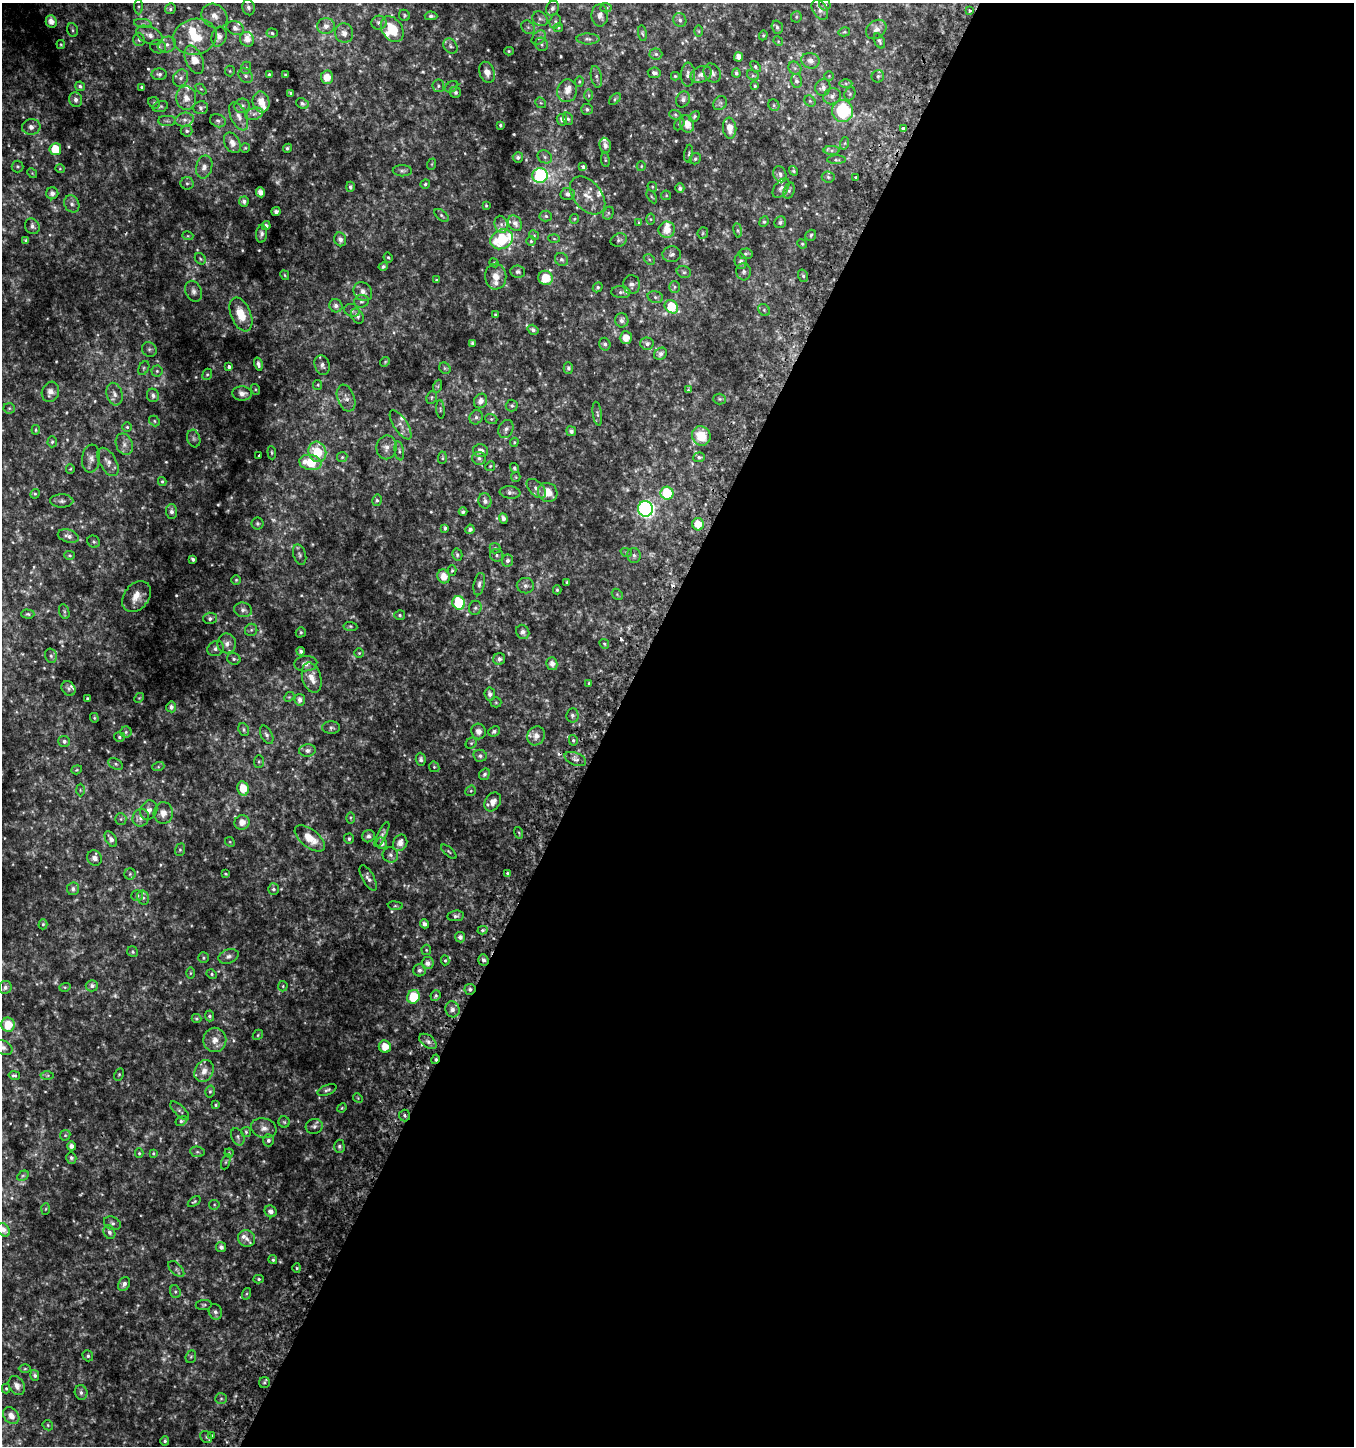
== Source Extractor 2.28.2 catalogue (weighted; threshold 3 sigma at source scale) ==
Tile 12 of 4 x 4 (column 4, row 3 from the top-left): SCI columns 4308-5659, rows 1495-2938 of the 5982 x 5886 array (HDU 1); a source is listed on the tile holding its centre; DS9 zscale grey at full resolution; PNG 1356 x 1448 px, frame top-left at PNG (2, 3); each listed source drawn as its Kron ellipse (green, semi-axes under 4 px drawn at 4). Shown black and unused: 55% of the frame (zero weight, under 2 of 3 exposures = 3% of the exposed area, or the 3 px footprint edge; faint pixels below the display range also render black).
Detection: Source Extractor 2.28.2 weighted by HDU 2 'WHT'; one run over the whole footprint, this tile lists its part. Background 0.0503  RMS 0.0094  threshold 0.0423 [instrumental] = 3 sigma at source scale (4.5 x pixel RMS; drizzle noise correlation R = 1.50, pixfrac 1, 0.0396/0.0396 arcsec/px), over >= 5 px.
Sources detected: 661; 64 too faint to see at this stretch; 1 inside a brighter object's white glare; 3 cosmic-ray / hot-pixel residue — neither listed nor drawn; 28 inside a brighter listed object's ellipse — not listed separately; of the other 565, all 500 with FLUX_AUTO >= 0.975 (the completeness limit of this list) listed and drawn (65 fainter detections not listed), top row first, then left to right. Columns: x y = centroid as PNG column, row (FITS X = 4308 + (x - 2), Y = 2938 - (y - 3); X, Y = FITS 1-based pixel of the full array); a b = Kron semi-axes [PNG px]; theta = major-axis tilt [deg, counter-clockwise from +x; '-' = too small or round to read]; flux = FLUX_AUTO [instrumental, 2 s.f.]
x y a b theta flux
825 5 6 5 - 2.1
138 7 8 4 90 1.7
248 7 8 6 -76 3.3
552 8 8 6 66 3
606 8 5 5 - 1.4
170 9 5 5 - 1.9
820 10 11 7 -58 5
969 11 3 3 - 1.7
404 15 6 5 - 1.3
600 15 11 8 -88 4.8
214 16 14 11 -38 8.4
431 16 6 4 -3 2.2
796 17 6 5 - 1.3
540 19 8 6 -35 2.6
680 20 7 6 - 3
51 21 6 5 - 6.5
555 21 7 5 71 1.7
143 23 9 4 -8 2.4
379 23 7 7 - 3.9
326 26 9 8 - 6
528 27 7 6 - 2.1
777 27 7 5 -71 2.3
235 28 9 6 -24 3.8
558 28 5 4 - 1.1
392 29 14 10 -56 24
876 29 11 8 40 5.4
73 30 7 5 -74 1.6
699 31 6 4 -89 1.1
844 32 6 4 14 1.3
272 33 5 4 - 1.7
344 33 10 9 - 6.3
642 33 8 4 -83 1.4
149 35 14 8 -24 6.6
763 35 5 4 - 1.2
195 37 22 18 13 33
219 37 10 7 72 6.5
539 38 8 6 48 2.7
139 39 7 5 -89 2.1
247 39 7 6 - 7.9
588 39 11 5 -2 2.9
778 41 5 4 - 0.98
879 41 8 5 -63 2.1
61 44 4 3 - 1.1
541 44 7 6 - 2
167 45 9 7 16 5.2
450 46 8 6 -51 2.7
158 47 8 6 -18 2.8
509 51 5 4 - 1.2
656 54 6 5 - 2.1
738 57 5 4 - 5.7
194 60 15 8 -67 14
810 61 9 7 -19 5.5
755 67 6 4 -52 1.8
246 68 6 5 - 1.6
795 68 7 6 - 2.3
230 71 5 5 - 1.1
487 72 11 7 -72 6.9
654 73 6 5 - 3
712 73 10 8 -59 3.7
736 73 4 4 - 2
159 74 7 5 -1 2.7
269 74 3 3 - 1
701 74 11 7 25 4.5
285 75 3 2 - 1.1
688 75 12 7 87 4.4
753 75 6 4 -28 1.4
246 76 8 6 -47 2.7
675 76 4 3 - 1.1
829 76 4 4 - 0.98
878 76 6 6 - 1.9
327 77 6 6 - 11
596 77 11 5 -79 2.5
181 78 9 7 61 3.6
579 81 5 4 - 1
796 81 7 5 -76 2.4
846 83 6 4 0 1.6
80 86 5 4 - 2.1
438 86 6 6 - 1.9
755 86 4 3 - 1.2
142 87 3 3 - 1.2
452 87 7 5 34 1.7
823 87 8 7 - 3.7
201 89 6 4 -43 1.2
567 91 11 10 - 7.4
456 92 6 5 - 2.1
291 93 4 3 - 1.5
850 94 7 5 69 1.5
589 95 6 4 -89 1.2
832 96 9 7 33 3.7
186 98 12 10 -86 8.9
615 99 7 4 46 1.4
683 99 8 6 64 3.2
76 100 7 6 - 3.7
810 101 6 5 - 1.3
261 102 10 8 -76 9.1
154 103 6 5 - 1.3
541 103 6 4 -41 1.2
720 103 7 6 - 2.2
302 104 6 5 - 1.8
774 105 6 5 - 1.5
160 106 8 5 19 1.7
242 106 8 7 - 3.5
201 108 7 6 - 2.9
587 109 6 5 - 2
843 111 11 10 - 59
254 114 9 5 19 3
675 115 6 4 -22 1.3
239 116 15 8 -65 6.6
694 116 6 4 48 1.6
568 119 6 5 - 1.9
184 120 9 7 11 3.7
562 120 6 5 - 3.3
167 121 9 5 0 2.2
218 121 8 6 -23 2.3
679 124 7 4 61 1.3
687 124 9 7 -70 9.6
500 125 3 3 - 1.7
31 127 9 7 6 4.5
730 128 10 6 -83 8.4
903 129 4 3 - 8.2
187 131 6 5 - 1.9
232 143 11 7 -62 7.4
845 143 6 4 71 1.1
605 145 7 5 -78 3.7
245 148 5 5 - 1.2
287 148 4 3 - 1.8
55 149 6 6 - 26
832 150 8 4 0 2.2
689 154 9 3 82 1.3
518 157 5 5 - 2.4
545 157 8 6 -29 2.6
695 159 6 5 - 1.7
605 160 7 3 -82 1.1
837 160 9 4 0 1.7
432 164 6 3 72 1
17 166 6 6 - 1.6
641 166 5 4 - 1.1
204 167 11 8 77 5.7
583 167 4 4 - 2.2
60 169 5 4 - 1
402 171 9 5 -1 2.3
793 171 5 4 - 1.4
32 173 5 4 - 1
780 174 8 6 -67 2.7
540 175 7 7 - 140
828 177 6 5 - 1.6
856 178 3 3 - 6.1
187 183 6 6 - 2
425 184 5 4 - 1.4
350 187 5 4 - 2.1
652 187 5 4 - 1.1
680 188 5 4 - 2.9
781 188 11 6 55 3.6
789 191 8 5 70 2.4
260 192 5 4 - 6.2
52 193 6 6 - 4.1
567 194 7 6 - 3.3
588 195 22 14 -49 14
666 195 5 5 - 1.1
652 197 7 3 -59 1.1
244 201 5 5 - 3.2
72 204 9 7 -63 3.7
486 205 3 2 - 1
276 211 4 3 - 2.5
608 213 7 5 62 1.4
442 215 8 4 -40 1.6
546 216 6 5 - 1.8
574 219 5 4 - 1.1
651 219 5 3 - 0.98
764 222 5 4 - 1.3
780 222 6 5 - 2.1
515 223 8 6 -57 4.3
639 223 4 3 - 1.4
501 224 9 6 -75 3.3
32 226 8 7 - 3.5
266 226 4 4 - 2.9
667 230 8 8 - 11
738 230 7 3 -81 1.2
703 233 6 5 - 1.5
261 234 9 5 84 2.8
534 235 5 4 - 1.1
811 235 6 5 - 1.7
188 236 5 3 - 1
340 239 7 6 - 4.4
502 239 12 9 28 51
554 239 6 4 -3 1
26 240 4 3 - 1.7
619 240 8 6 23 2.2
531 241 5 5 - 1.3
802 244 5 4 - 1.1
672 254 9 7 4 3.5
746 254 7 5 5 1.6
388 257 5 3 - 1.1
200 259 6 5 - 1.3
649 259 6 4 -45 1.4
561 260 7 6 - 2.3
741 261 8 6 -79 2.6
494 263 4 4 - 1
383 267 5 4 - 1.9
518 272 7 6 - 2.4
684 272 7 5 -17 2
744 272 8 7 - 2.7
285 275 5 3 - 1
803 276 6 5 - 1.8
496 277 13 10 -87 7.9
546 278 7 7 - 19
436 280 4 3 - 1.1
632 285 9 8 - 3.9
598 287 5 4 - 1.8
675 287 6 5 - 1.8
194 291 11 8 -66 3.9
363 292 10 8 -49 5.3
621 292 9 6 -5 2.9
655 297 8 6 -16 2.2
361 301 7 6 - 2.2
336 306 7 6 - 3.2
671 307 7 6 - 31
352 310 8 6 -24 2.4
764 310 6 5 - 1.6
241 314 18 10 -67 19
495 315 3 3 - 1.1
357 316 8 6 -59 3.1
622 320 7 6 - 3.4
533 330 6 4 -33 2.7
626 338 6 6 - 8.7
472 343 4 3 - 1.6
605 344 6 5 - 2.5
647 344 6 6 - 2.7
149 349 8 7 - 2.5
660 354 7 5 36 3
385 362 5 4 - 1.1
258 364 6 4 -75 2.8
322 365 10 7 -69 3.7
229 367 3 3 - 5.8
144 368 7 5 62 1.5
445 368 6 5 - 1.4
568 368 5 4 - 1.9
157 371 5 5 - 1.7
207 374 6 4 67 1.2
318 385 5 4 - 1
438 386 7 4 72 1.3
255 389 5 3 - 1.1
688 390 4 3 - 1.1
50 392 10 8 71 6.2
242 393 10 7 -4 5.5
114 394 11 7 -75 5.2
153 395 7 6 - 3.2
432 397 7 5 73 1.5
346 398 14 8 -69 5.5
720 399 6 5 - 1.3
481 401 7 6 - 5.3
512 406 6 6 - 1.7
9 408 5 5 - 1.4
440 409 9 3 -86 1.4
597 414 12 4 -82 2.3
476 417 7 6 - 2.5
491 419 6 5 - 1.4
154 421 5 4 - 1.3
401 425 17 7 -56 5.8
127 427 5 5 - 1.2
506 429 9 7 63 3.5
36 430 5 3 - 1
571 431 5 5 - 2.9
701 436 10 9 - 19
194 438 9 6 -73 2.3
52 442 6 4 88 1.5
514 442 5 4 - 1.1
124 444 11 8 -66 4.8
387 447 12 10 81 6.2
399 451 9 4 -79 2.1
481 451 7 6 - 4.6
317 452 10 9 - 33
272 453 7 4 -85 1.4
259 455 3 3 - 1.2
342 457 5 5 - 1.4
699 457 6 5 - 1.9
442 458 6 4 86 1.2
479 458 7 6 - 2.7
91 459 14 9 83 5.3
108 462 15 8 -60 5.6
310 462 11 7 -11 29
490 466 5 4 - 1.2
515 468 5 4 - 1.9
70 469 4 4 - 0.98
516 477 5 4 - 1
162 481 4 3 - 1.2
536 489 12 6 -45 4.1
510 492 10 6 -6 3
548 492 10 9 - 13
667 493 6 6 - 38
35 494 5 4 - 1.1
377 500 5 4 - 1.7
62 501 11 6 -1 3
485 501 7 6 - 3.5
645 509 8 7 - 230
171 512 7 5 -88 3.5
463 512 4 4 - 2
503 518 5 4 - 3.8
257 524 6 6 - 1.7
698 524 6 6 - 13
445 528 4 3 - 1.9
470 529 4 4 - 2.8
68 536 11 6 -16 4.4
94 542 6 5 - 1.9
495 548 5 5 - 1.8
626 552 6 3 -18 1.1
70 555 5 4 - 1.2
300 555 10 6 -73 2.7
457 555 6 5 - 1.8
497 555 7 6 - 2.4
634 555 7 6 - 2.7
193 559 4 3 - 2.2
507 561 6 5 - 2.7
452 570 5 4 - 1.1
444 576 7 6 - 9.5
236 580 5 5 - 1.3
567 582 3 3 - 1.2
479 584 11 5 79 3.1
525 586 9 7 -7 3.3
557 590 4 4 - 1.3
617 594 6 4 -46 1.3
137 596 17 12 52 12
459 603 7 6 - 57
475 608 7 6 - 2
243 610 9 7 -15 3.7
64 612 8 5 -71 1.6
28 614 7 4 -1 1.5
400 615 5 5 - 1.6
210 618 6 6 - 2.8
350 626 7 4 -7 1.4
251 630 6 6 - 2
301 632 5 5 - 1.8
523 632 7 6 - 3.6
227 643 10 9 - 5.5
604 644 5 4 - 1.2
216 648 8 7 - 3.4
301 651 4 3 - 2.3
359 653 5 4 - 1
51 656 7 5 -76 2.3
234 659 7 5 -24 2
499 659 6 6 - 2.7
306 664 11 7 4 6.3
552 664 6 5 - 5.2
312 678 15 9 -74 11
589 683 3 3 - 1.1
69 688 8 6 -48 2.4
490 694 6 5 - 3.7
289 697 5 4 - 1.1
87 698 3 3 - 1.2
139 698 5 4 - 1
300 700 6 5 - 4.6
496 702 5 5 - 1.2
171 707 5 5 - 3.1
572 715 7 6 - 2.6
94 718 5 4 - 1.1
331 727 9 6 0 2.5
244 730 7 5 -64 1.5
479 731 8 7 - 4.8
494 731 6 5 - 2.2
126 732 5 5 - 1.6
267 735 10 5 -63 2.8
536 736 10 8 61 6
119 737 5 5 - 1.6
573 740 5 4 - 1.6
64 741 6 5 - 2.7
471 743 6 5 - 1.3
307 750 8 6 7 3.4
480 756 7 6 - 2.4
421 759 6 5 - 2.6
575 759 11 6 -21 3.6
259 761 6 5 - 1.4
116 764 8 5 -28 2.1
158 767 6 4 18 1.2
434 767 5 5 - 1.3
77 770 5 4 - 1
484 774 6 5 - 2
243 788 7 5 -77 18
80 790 6 4 -88 1.2
471 791 6 5 - 1.2
493 802 10 7 59 6.8
149 810 10 8 66 4.4
163 813 11 9 86 6.6
141 818 9 8 - 5
350 818 6 4 90 1.3
121 819 6 5 - 1.7
242 822 8 7 - 8.5
519 833 6 3 -72 1
382 835 14 4 63 3
368 836 6 6 - 3.1
310 838 18 9 -38 18
111 839 9 5 -60 3.9
349 839 5 5 - 1.9
230 842 5 4 - 1.1
382 843 6 5 - 3.1
400 843 8 7 - 6.2
180 850 6 5 - 1.5
449 852 9 3 -41 1.5
390 855 8 7 - 3.1
94 858 8 7 - 4.1
507 873 4 4 - 1.6
130 874 5 5 - 1.3
226 874 4 3 - 1
368 878 14 6 -61 4.3
73 889 6 6 - 2.9
273 889 6 5 - 2
137 896 6 5 - 2.4
143 898 7 6 - 2.5
395 906 7 4 -7 1.3
456 916 8 5 8 2.7
43 924 5 4 - 1.5
425 924 4 4 - 3.5
483 930 5 4 - 1.6
460 937 5 5 - 3.3
426 950 5 5 - 1.2
133 952 6 5 - 1.6
228 956 10 7 19 3.4
203 958 5 5 - 1.4
445 960 5 4 - 1.2
483 960 6 5 - 3.2
428 963 6 6 - 4.3
420 970 6 6 - 2.7
190 973 6 4 89 1.2
212 974 5 4 - 1.5
92 986 6 5 - 3.2
283 986 5 4 - 1.2
5 987 7 6 - 3.3
65 987 6 4 17 1.1
470 989 5 5 - 2.4
436 996 5 5 - 1.8
413 997 7 6 - 30
452 1009 8 7 - 4.4
209 1016 5 4 - 1.8
196 1019 5 4 - 1.4
8 1025 7 7 - 20
258 1035 6 4 49 1.2
215 1040 12 11 - 8.2
428 1041 10 6 -37 3.9
385 1047 6 6 - 12
3 1048 10 7 -27 3.2
435 1059 5 3 - 1.9
204 1071 11 9 59 6.6
119 1074 6 4 63 1.3
14 1075 6 4 -12 1.6
47 1075 6 4 1 1.4
327 1090 10 5 22 2.2
210 1091 6 4 75 1.4
358 1098 5 4 - 1.1
216 1105 4 4 - 1.4
342 1108 5 4 - 1
180 1111 12 5 -44 2.2
404 1115 6 5 - 2.2
181 1121 6 4 30 1.8
284 1122 5 5 - 1.4
314 1126 8 7 - 3.2
264 1128 13 9 -15 6.3
246 1132 5 5 - 1.5
65 1135 5 5 - 1.4
238 1137 9 6 -65 2.3
268 1140 6 5 - 2.6
71 1146 4 4 - 4.3
339 1146 7 5 -89 2.2
197 1152 7 5 -6 1.7
139 1153 5 4 - 1.1
153 1153 4 3 - 1.1
229 1153 4 4 - 1.1
71 1158 6 5 - 2.1
226 1162 8 4 69 1.4
23 1176 6 4 29 1.3
194 1202 7 3 36 1.2
214 1205 5 5 - 1.1
46 1209 6 4 87 0.99
271 1211 6 5 - 3.7
112 1223 9 6 -25 2.8
4 1230 7 5 -50 5.1
109 1232 7 5 -66 3
247 1238 8 8 - 5.2
221 1247 5 5 - 3.2
273 1260 4 4 - 1.6
297 1268 4 4 - 1.3
176 1269 10 5 -45 2.6
259 1279 5 4 - 1.4
124 1284 7 5 60 3.2
175 1292 6 5 - 1.7
246 1294 6 4 71 1.4
204 1305 8 5 7 1.6
215 1312 8 6 -72 2.9
88 1356 6 5 - 1.8
191 1357 6 5 - 1.4
25 1369 6 4 1 1.3
35 1375 5 4 - 2
264 1382 5 5 - 1.6
17 1385 10 7 -61 5.4
6 1388 5 4 - 1.1
81 1392 7 6 - 2.7
221 1399 6 5 - 1.6
11 1416 9 7 -50 6.5
48 1425 5 4 - 1.4
212 1435 4 3 - 1
206 1437 6 5 - 1.6
165 1441 4 4 - 1.8
Overlapping masked pixels (flux is a lower limit): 4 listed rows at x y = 903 129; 470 989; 435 1059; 404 1115
Isophote crosses this tile's border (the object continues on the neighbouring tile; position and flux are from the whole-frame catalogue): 3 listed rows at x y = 392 29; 3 1048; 4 1230